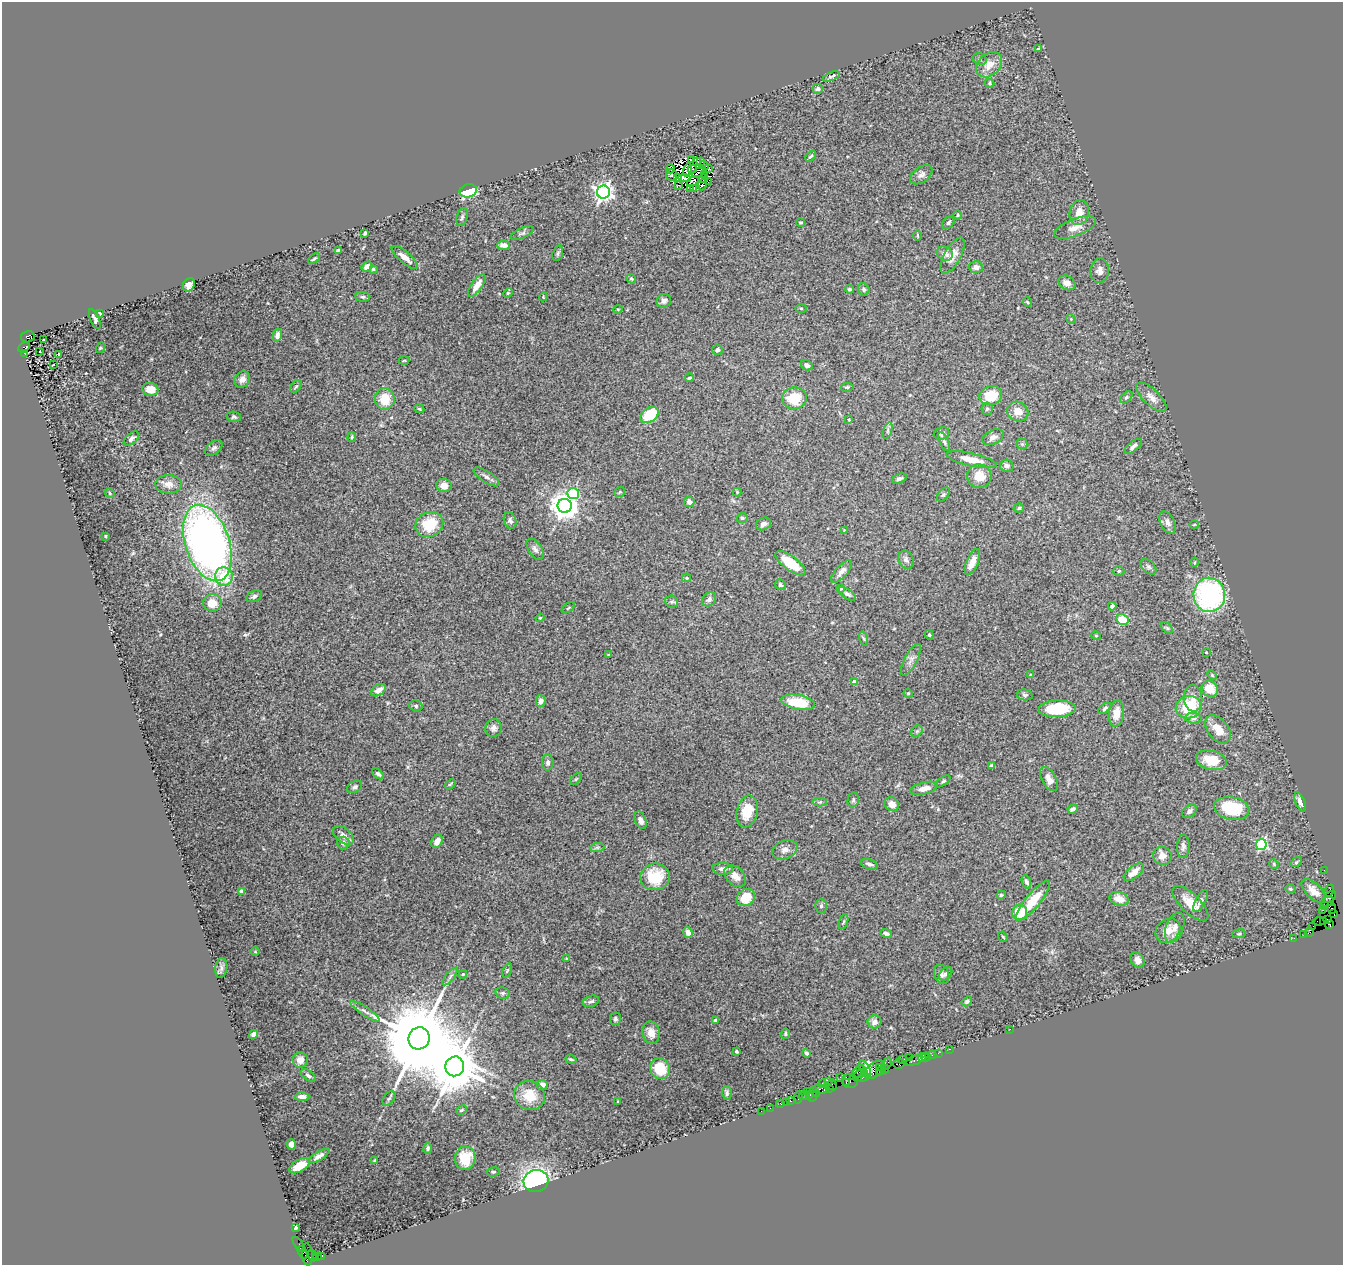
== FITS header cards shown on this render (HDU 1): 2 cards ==
NAXIS1  =                 1341
NAXIS2  =                 1263

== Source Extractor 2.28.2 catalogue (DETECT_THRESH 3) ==
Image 1341 x 1263 px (HDU 1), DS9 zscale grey, 1 PNG px = 1 image px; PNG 1345 x 1267 px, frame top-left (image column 1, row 1263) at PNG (2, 2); each listed source drawn as its Kron ellipse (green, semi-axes under 4 px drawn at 4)
Background 1.56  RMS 0.052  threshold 0.156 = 3 sigma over >= 5 px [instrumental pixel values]
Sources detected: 334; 2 with non-positive FLUX_AUTO (blend fragments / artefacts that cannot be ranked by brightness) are neither listed nor drawn; the other 332 listed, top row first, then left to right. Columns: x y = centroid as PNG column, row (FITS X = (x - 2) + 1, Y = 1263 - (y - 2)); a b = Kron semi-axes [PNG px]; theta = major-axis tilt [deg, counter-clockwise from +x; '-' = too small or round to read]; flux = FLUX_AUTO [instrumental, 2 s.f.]
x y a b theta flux
1038 49 3 3 - 4
980 59 7 5 -27 8
989 65 15 11 43 43
831 76 9 3 21 5.8
990 83 5 4 - 4.7
818 89 5 5 - 9.1
811 156 6 3 46 6.1
691 160 2 2 - 2.7
696 161 3 2 - 3.8
700 161 4 2 - 2.8
704 165 5 3 - 4.1
670 169 4 2 - 8.2
692 169 4 2 - 2.5
709 169 3 2 - 3.2
687 170 7 3 75 8.2
698 172 7 2 32 2.9
705 174 3 2 - 3.7
672 175 6 5 - 1.6
921 175 12 7 37 15
678 177 3 2 - 2.9
685 178 6 3 -5 3.2
704 179 4 2 - 1.3
693 181 7 4 41 0.76
709 182 4 2 - 3.8
702 185 5 3 - 1.9
679 186 2 2 - 1.3
690 188 3 2 - 5.6
694 188 4 2 - 8.6
468 191 9 6 15 210
603 192 6 6 - 1600
1079 212 12 9 78 34
957 215 4 3 - 3.6
462 217 9 5 75 8.1
801 222 4 4 - 4.9
948 222 7 5 50 6.3
1075 227 22 8 21 35
365 233 4 3 - 5.1
522 233 12 5 21 8.5
917 235 5 3 - 3.5
504 245 6 5 - 21
339 250 4 3 - 6.5
558 253 8 5 71 7
945 254 8 6 -31 19
953 256 20 8 61 35
405 257 16 5 -40 27
314 259 7 3 34 5.3
367 266 5 4 - 31
976 267 7 6 - 13
373 269 4 3 - 6.1
1100 271 12 9 85 20
631 279 5 4 - 4.4
1067 283 9 6 -30 28
189 285 7 5 59 26
477 285 13 5 54 34
849 289 4 4 - 6.1
864 289 6 5 - 8.2
508 293 5 4 - 4.6
363 297 7 5 -4 6.1
543 297 4 3 - 2.9
664 301 7 6 - 14
1027 302 5 3 - 3
801 308 6 4 -1 3.8
618 309 4 3 - 2.8
100 313 3 2 - 2.9
95 319 10 4 -66 9.2
1071 319 5 4 - 3.3
277 335 6 4 76 15
28 337 7 5 13 1600
43 340 3 3 - 13
24 347 6 4 31 1100
100 348 5 3 - 3
717 350 5 5 - 11
40 351 3 2 - 5.9
24 353 3 3 - 120
59 354 3 2 - 2.3
404 360 5 3 - 3.3
54 365 3 3 - 20
807 365 6 5 - 12
689 378 4 3 - 5.4
242 379 8 7 - 21
296 386 7 4 53 5.6
847 387 6 4 7 4.9
150 389 8 6 -10 37
991 396 11 9 17 93
1126 397 7 4 44 6.8
1151 397 19 8 -44 26
794 398 12 11 - 93
385 399 11 10 - 70
419 409 5 4 - 4.2
987 409 6 5 - 7.2
1018 411 11 9 -28 36
649 415 10 7 35 130
234 417 7 5 -12 6.6
849 420 4 2 - 2.9
888 430 9 4 71 6.2
941 433 8 6 21 10
352 437 5 4 - 4
993 437 11 7 25 17
131 439 9 5 41 12
944 441 10 4 -66 8.4
1022 444 5 5 - 5
1133 446 11 4 39 12
214 448 10 6 40 11
971 460 26 6 -13 56
1007 466 7 6 - 11
979 476 12 11 - 53
487 477 15 5 -33 14
899 479 7 4 21 8.7
169 484 13 9 -1 27
444 485 7 6 - 25
620 492 6 4 38 4.9
737 492 4 4 - 3.2
110 493 5 4 - 4.1
573 494 6 5 - 190
943 494 8 5 52 6
689 502 5 5 - 20
565 506 7 7 - 4500
1019 508 5 4 - 5.3
742 518 5 4 - 5.5
510 521 8 6 -71 10
1168 523 12 7 -65 17
429 524 14 12 23 110
763 524 8 6 26 14
1194 525 4 3 - 3.2
844 530 4 4 - 2.8
106 536 4 2 - 2.7
207 543 39 22 -72 2200
535 549 12 6 -56 14
906 560 9 7 -62 14
972 562 14 6 66 35
1195 562 4 3 - 3
790 563 18 7 -37 77
1148 567 9 6 -45 9.1
842 571 14 6 48 18
1119 571 5 4 - 4.9
224 576 9 9 - 91
686 578 4 4 - 3.1
780 585 6 5 - 7.2
841 588 4 3 - 6.2
847 594 10 5 -33 7.9
1209 595 17 15 -88 610
254 596 8 5 23 8.6
709 599 8 6 47 10
672 602 6 6 - 7.1
212 603 9 8 - 55
1112 606 4 3 - 7.8
568 608 7 3 36 3.7
540 618 4 4 - 3.3
1122 620 6 5 - 81
1167 628 7 4 -45 5.2
929 635 5 4 - 4.2
1096 636 4 4 - 3.7
864 638 7 3 -71 5
1206 652 3 2 - 3.7
609 655 3 2 - 3.6
911 660 17 6 62 18
1030 675 4 3 - 2.9
1212 675 5 4 - 4.5
854 682 4 4 - 19
1210 689 9 7 -41 59
378 690 8 5 31 18
908 693 4 3 - 3
1025 695 8 5 -10 7.1
1193 698 13 9 -86 27
541 701 6 5 - 18
798 702 17 7 -10 120
416 706 7 5 -16 6.5
1189 707 13 11 12 140
1105 708 7 4 37 7
1057 709 18 8 3 160
1116 713 13 7 84 41
1193 718 8 5 -5 10
493 728 9 8 - 15
1218 729 16 10 -52 47
917 731 6 5 - 6
1211 760 15 9 -13 62
548 762 8 6 87 11
991 766 4 4 - 9.4
378 774 7 4 -40 6.9
576 779 7 4 45 4.9
1049 779 13 7 -60 19
943 781 8 4 34 6.2
450 784 6 3 37 4
354 787 8 5 29 8.7
924 788 14 6 14 28
853 800 7 5 78 6.1
820 802 7 4 0 5.2
1300 802 10 4 -67 16
892 804 8 6 -38 23
1232 808 18 11 -11 140
1072 809 5 3 - 8.3
747 811 16 10 77 70
1189 811 8 5 36 14
641 820 9 5 -67 13
343 835 12 7 -37 19
437 841 7 5 58 22
343 843 6 6 - 14
1261 844 5 5 - 400
1183 846 11 6 87 14
597 847 7 4 1 7
785 850 13 9 23 21
1162 856 9 9 - 31
1296 862 6 4 37 5.1
869 864 9 5 -17 11
1274 864 5 4 - 4
723 869 10 6 -2 14
1324 870 2 2 - 26
1134 872 12 6 39 27
735 876 12 8 -46 26
655 877 14 13 - 120
1026 882 7 4 -68 8.1
1290 889 5 4 - 4.2
242 891 4 3 - 18
1313 891 15 7 -43 35
1329 891 6 4 63 150
1001 895 4 4 - 3.7
1330 897 7 5 42 490
746 898 9 8 - 70
1119 899 10 6 -16 34
1033 901 25 7 51 93
1201 901 12 5 61 10
1327 902 7 3 21 150
1190 903 23 9 -44 49
1324 905 3 2 - 1300
821 906 7 5 90 6.6
1331 908 6 4 -70 970
1323 910 2 2 - 30
1020 912 8 7 - 86
1333 913 4 2 - 99
1327 919 3 3 - 1000
1319 921 5 3 - 130
843 922 8 3 71 5.1
1324 922 4 3 - 140
1329 924 4 3 - 270
1313 926 2 2 - 67
1175 928 16 8 69 25
1168 930 13 11 43 43
688 932 5 4 - 22
1309 932 4 2 - 100
886 933 6 4 -21 11
1239 934 7 3 8 4.1
1304 934 2 2 - 32
1003 937 5 3 - 3.9
1294 938 3 2 - 49
255 951 5 3 - 2.7
567 959 4 2 - 2.5
1138 960 8 6 -56 20
221 968 10 6 82 11
507 970 7 4 64 5.1
463 974 4 4 - 3.5
942 974 10 7 -67 13
946 974 8 5 48 8
450 976 11 3 51 7.8
503 993 7 5 -13 7.6
591 1001 8 5 22 9.1
967 1001 5 4 - 7.8
365 1011 17 4 -34 15
615 1019 6 5 - 7.5
715 1020 4 3 - 8.1
875 1022 7 6 - 17
1010 1029 2 2 - 16
651 1033 11 8 -79 28
253 1034 5 4 - 14
785 1034 5 4 - 5
419 1038 11 10 - 65000
949 1049 3 2 - 100
736 1052 3 3 - 6.6
807 1053 4 3 - 7.1
938 1053 2 2 - 75
932 1055 4 3 - 65
909 1057 4 3 - 110
926 1057 5 2 - 150
922 1058 4 3 - 240
571 1059 5 3 - 5.2
902 1059 3 2 - 79
300 1060 7 7 - 24
914 1060 9 3 20 310
887 1063 6 3 66 200
899 1064 6 4 6 210
455 1066 10 9 - 21000
880 1067 4 3 - 330
660 1069 10 9 - 99
865 1069 10 4 -62 170
885 1069 4 3 - 130
875 1070 12 6 39 1200
881 1071 5 3 - 130
857 1072 9 4 48 530
864 1073 3 2 - 130
308 1075 8 5 -39 8.4
859 1075 6 3 51 330
840 1077 2 2 - 39
863 1077 6 3 17 470
828 1081 2 2 - 180
850 1081 8 7 - 630
846 1082 3 3 - 230
822 1083 3 2 - 310
542 1085 5 5 - 21
832 1085 5 3 - 160
829 1088 2 2 - 50
821 1089 8 4 -4 720
807 1091 2 2 - 730
727 1093 7 5 -90 6.5
816 1093 3 2 - 130
813 1094 8 3 80 240
809 1095 3 2 - 120
530 1096 16 14 -25 78
804 1096 6 3 19 240
302 1097 7 4 2 17
798 1097 6 3 81 65
389 1098 8 5 52 7.5
618 1101 4 3 - 2.9
791 1101 3 3 - 210
786 1102 2 2 - 23
781 1104 3 2 - 130
770 1108 2 2 - 23
461 1110 5 3 - 4.2
761 1111 2 2 - 20
291 1144 5 4 - 23
428 1148 5 4 - 8
319 1156 12 4 31 15
465 1158 12 10 81 71
375 1160 3 3 - 3.9
299 1166 11 6 29 48
493 1172 7 4 8 5.3
536 1181 12 11 - 720
296 1227 3 3 - 4
299 1244 9 4 -51 220
303 1253 7 3 -61 330
307 1254 11 5 -85 1600
312 1255 6 3 -74 640
322 1256 3 2 - 170
318 1257 3 3 - 64
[2 non-positive-flux detections neither listed nor drawn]